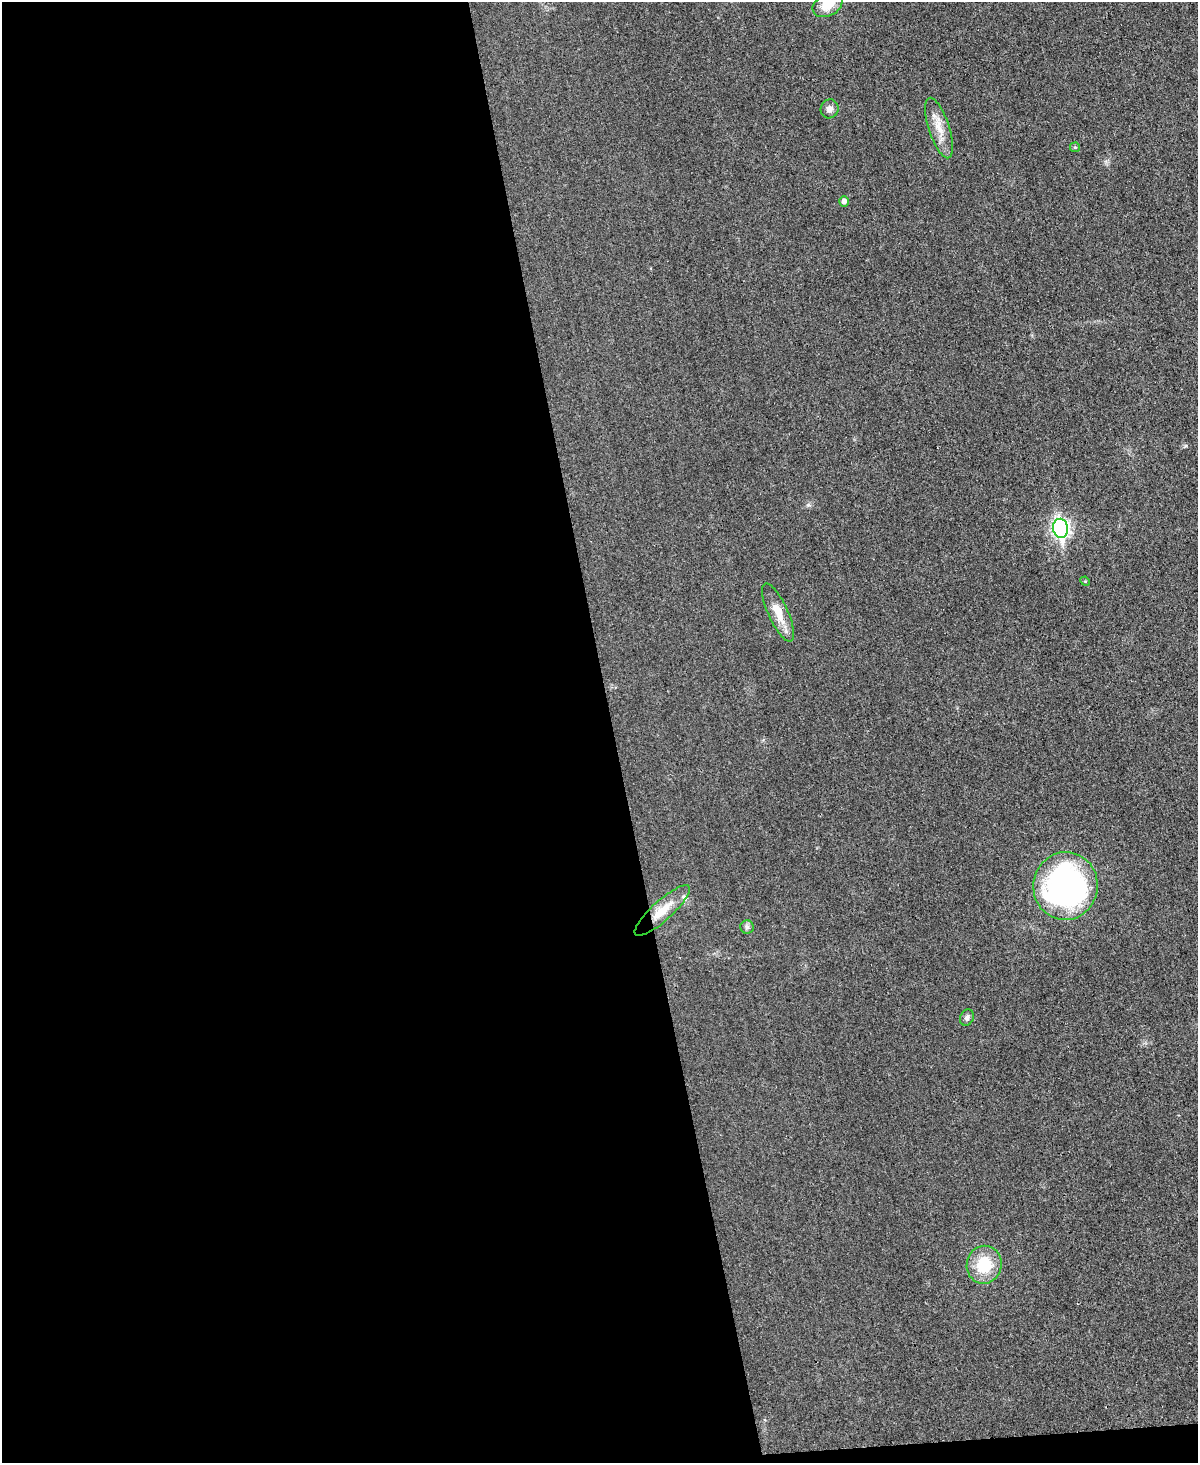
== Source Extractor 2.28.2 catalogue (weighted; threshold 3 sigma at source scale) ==
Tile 9 of 4 x 3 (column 1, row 3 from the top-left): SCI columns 16-1211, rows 255-1715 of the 4803 x 4779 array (HDU 1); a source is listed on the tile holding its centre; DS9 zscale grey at full resolution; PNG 1200 x 1465 px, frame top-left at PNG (2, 2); each listed source drawn as its Kron ellipse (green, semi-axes under 4 px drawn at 4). Shown black and unused: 52% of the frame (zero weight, under 3 of 4 exposures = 1% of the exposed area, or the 3 px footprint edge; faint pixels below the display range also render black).
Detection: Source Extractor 2.28.2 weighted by HDU 2 'WHT'; one run over the whole footprint, this tile lists its part. Background 0.0344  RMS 0.0066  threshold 0.0296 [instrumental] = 3 sigma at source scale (4.5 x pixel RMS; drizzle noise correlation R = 1.50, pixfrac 1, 0.05/0.05 arcsec/px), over >= 5 px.
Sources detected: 14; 1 inside a brighter listed object's ellipse — not listed separately; the other 13 listed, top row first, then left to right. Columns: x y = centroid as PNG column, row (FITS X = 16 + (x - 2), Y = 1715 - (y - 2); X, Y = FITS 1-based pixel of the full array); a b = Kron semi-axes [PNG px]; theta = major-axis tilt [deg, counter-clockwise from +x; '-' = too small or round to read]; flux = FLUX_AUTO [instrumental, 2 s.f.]
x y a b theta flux
827 5 16 11 25 11
829 109 9 9 - 3.3
939 128 31 10 -72 10
1075 147 5 5 - 0.81
844 201 5 5 - 2.6
1061 528 9 7 -80 210
1085 581 5 4 - 0.63
778 612 31 9 -65 12
1065 886 34 32 82 190
662 911 36 10 42 14
747 927 6 6 - 1.6
967 1018 8 6 62 2.1
984 1265 19 17 78 24
Isophote crosses this tile's border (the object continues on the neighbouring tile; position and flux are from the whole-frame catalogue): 1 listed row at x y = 827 5
Unlisted compact peaks at least as high as the median listed source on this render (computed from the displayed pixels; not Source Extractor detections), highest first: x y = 808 505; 1186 446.